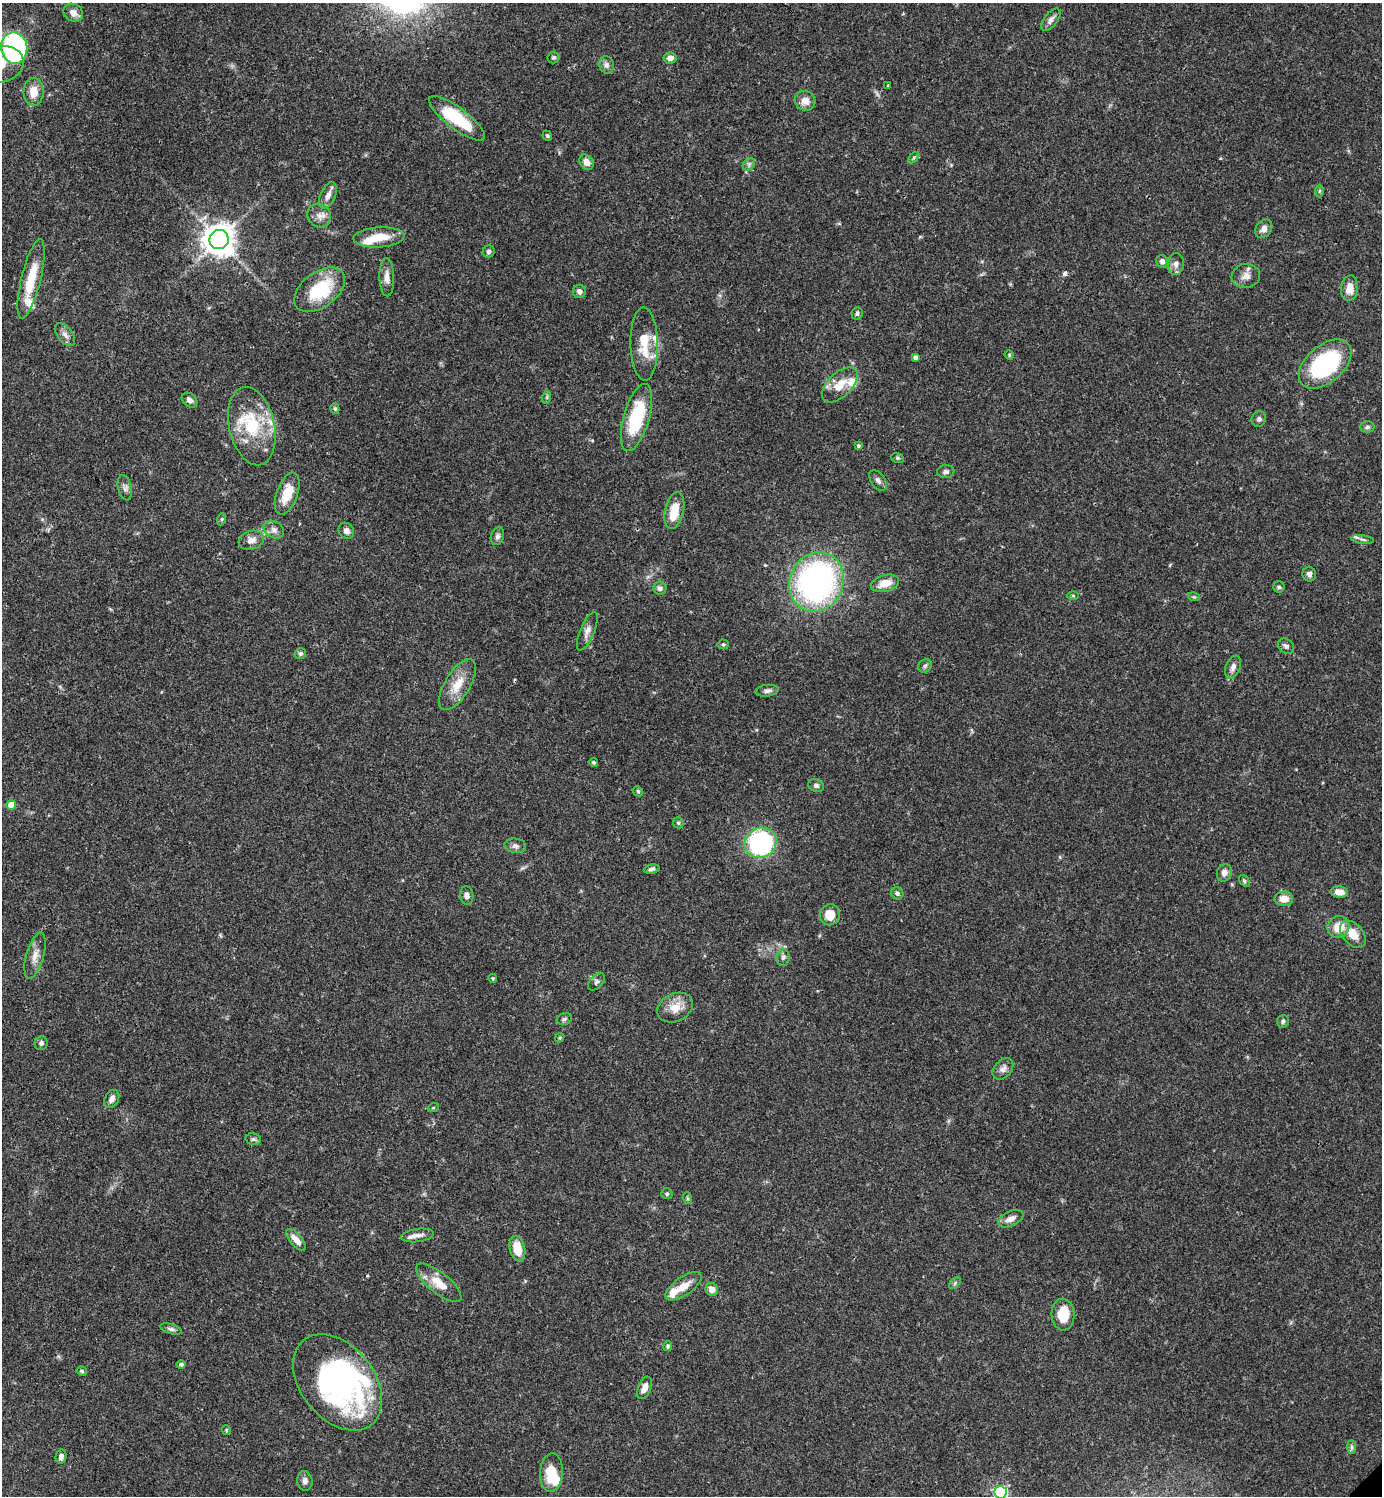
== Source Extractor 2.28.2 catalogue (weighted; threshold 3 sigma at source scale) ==
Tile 11 of 4 x 4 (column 3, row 3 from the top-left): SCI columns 3062-4441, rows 1495-2988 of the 5980 x 5981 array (HDU 1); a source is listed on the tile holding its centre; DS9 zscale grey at full resolution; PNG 1384 x 1498 px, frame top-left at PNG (2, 3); each listed source drawn as its Kron ellipse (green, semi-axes under 4 px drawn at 4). Shown black and unused: <1% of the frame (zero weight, under 3 of 4 exposures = <1% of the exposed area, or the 3 px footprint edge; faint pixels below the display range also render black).
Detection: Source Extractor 2.28.2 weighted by HDU 2 'WHT'; one run over the whole footprint, this tile lists its part. Background 0.0381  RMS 0.0026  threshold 0.0118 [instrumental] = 3 sigma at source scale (4.5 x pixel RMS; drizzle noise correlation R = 1.50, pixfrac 1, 0.05/0.05 arcsec/px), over >= 5 px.
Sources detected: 140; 2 inside a brighter object's white glare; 2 cosmic-ray / hot-pixel residue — neither listed nor drawn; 11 inside a brighter listed object's ellipse — not listed separately; the other 125 listed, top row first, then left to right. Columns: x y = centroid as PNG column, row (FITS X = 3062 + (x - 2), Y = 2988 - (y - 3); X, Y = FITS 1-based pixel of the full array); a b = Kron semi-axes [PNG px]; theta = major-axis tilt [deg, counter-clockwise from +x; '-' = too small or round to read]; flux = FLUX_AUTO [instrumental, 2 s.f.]
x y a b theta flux
73 13 10 8 -33 2
1051 20 13 6 51 1.4
14 48 16 13 -79 60
554 57 6 6 - 0.45
670 58 6 5 - 1.5
2 64 22 18 16 5.5
606 65 9 7 -76 1.1
888 86 3 3 - 0.32
34 92 14 10 88 3.4
805 101 10 9 - 2.3
457 118 34 10 -37 15
547 136 5 4 - 0.43
914 158 7 4 45 0.45
586 162 8 6 -57 2
749 164 7 5 46 0.69
1319 191 6 4 88 0.39
328 196 14 7 66 1.8
319 216 12 11 - 2.1
1264 229 10 7 52 1.5
379 237 25 10 4 5.8
219 239 9 9 - 420
489 252 6 6 - 0.66
1162 261 6 5 - 1.1
1176 264 11 8 81 1.5
1246 276 14 12 10 2.1
387 277 19 7 -88 2.1
31 279 41 9 76 8.3
1350 288 13 8 84 3
320 290 29 17 36 15
579 292 6 6 - 1.2
857 313 6 5 - 0.6
65 335 13 7 -51 1.3
644 344 36 14 -89 7.2
1009 355 5 4 - 0.3
915 357 4 4 - 0.86
1325 364 31 18 41 30
840 385 22 12 44 5
547 397 6 4 72 0.43
190 400 8 6 -39 1.3
335 409 5 4 - 0.43
636 418 35 13 74 17
1259 419 8 7 - 0.8
252 426 40 22 -77 15
1367 427 7 5 0 0.63
858 446 4 4 - 0.5
897 458 6 5 - 0.39
946 472 8 6 5 0.75
878 480 12 7 -55 1.1
125 488 13 7 -77 1
287 494 22 10 69 5.9
674 510 18 9 78 5.3
222 519 6 4 71 0.35
274 530 11 8 -29 1.3
346 531 9 7 -49 1.3
497 536 9 6 71 0.89
1362 539 11 4 -7 0.61
251 540 13 9 18 2
1309 574 7 6 - 0.98
816 582 30 27 66 79
885 583 14 8 15 4
1279 587 5 5 - 0.46
660 588 6 6 - 0.96
1073 596 5 3 - 0.31
1194 597 6 4 -17 0.39
587 631 20 7 67 1.7
723 644 5 5 - 0.38
1286 646 9 7 -38 0.86
300 653 6 5 - 0.55
925 666 7 6 - 0.72
1233 667 12 7 68 1.4
457 685 29 12 59 5.5
767 691 11 5 8 1
593 762 5 4 - 0.36
816 785 8 6 -23 0.79
638 791 5 4 - 0.34
11 805 5 4 - 3.9
678 823 6 5 - 0.37
760 843 16 14 29 39
515 846 11 7 -7 0.98
652 869 8 4 8 0.78
1224 873 9 7 67 1.5
1244 881 6 4 -51 0.44
1339 892 8 5 -5 2.7
897 893 6 5 - 0.64
467 895 9 6 -83 1.1
1284 899 9 7 -1 2.9
830 915 10 10 - 4.5
1338 927 11 10 - 4.6
1353 934 16 10 -49 4.1
35 956 23 8 74 2.5
783 957 8 6 84 0.79
493 978 5 4 - 0.37
596 982 10 6 46 0.76
675 1008 18 14 27 3.9
564 1019 8 5 17 0.58
1283 1021 6 6 - 0.64
560 1038 5 4 - 0.32
41 1043 7 6 - 0.9
1003 1069 12 8 49 1.4
112 1099 9 7 61 1.2
433 1108 5 3 - 0.24
253 1139 8 6 -14 0.58
667 1194 6 5 - 0.42
687 1198 6 4 -71 0.35
1011 1219 13 7 25 1.8
417 1235 16 6 8 1.6
296 1240 13 5 -49 2.3
517 1249 13 7 -76 5
439 1283 28 10 -39 4.9
955 1283 7 4 47 0.44
684 1286 21 9 35 3.7
712 1289 6 6 - 2
1063 1315 16 11 -87 6.1
171 1329 11 5 -17 0.78
668 1346 5 4 - 0.49
181 1364 5 4 - 0.55
82 1371 5 4 - 0.44
338 1382 54 36 -51 68
644 1388 12 6 67 2.2
226 1430 5 4 - 0.3
1352 1447 7 4 -90 0.51
61 1456 7 5 78 1.1
551 1472 19 11 87 7.1
305 1481 10 7 -82 1.1
1000 1492 6 6 - 49
Isophote crosses this tile's border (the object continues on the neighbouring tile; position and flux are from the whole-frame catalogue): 2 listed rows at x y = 2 64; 1000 1492